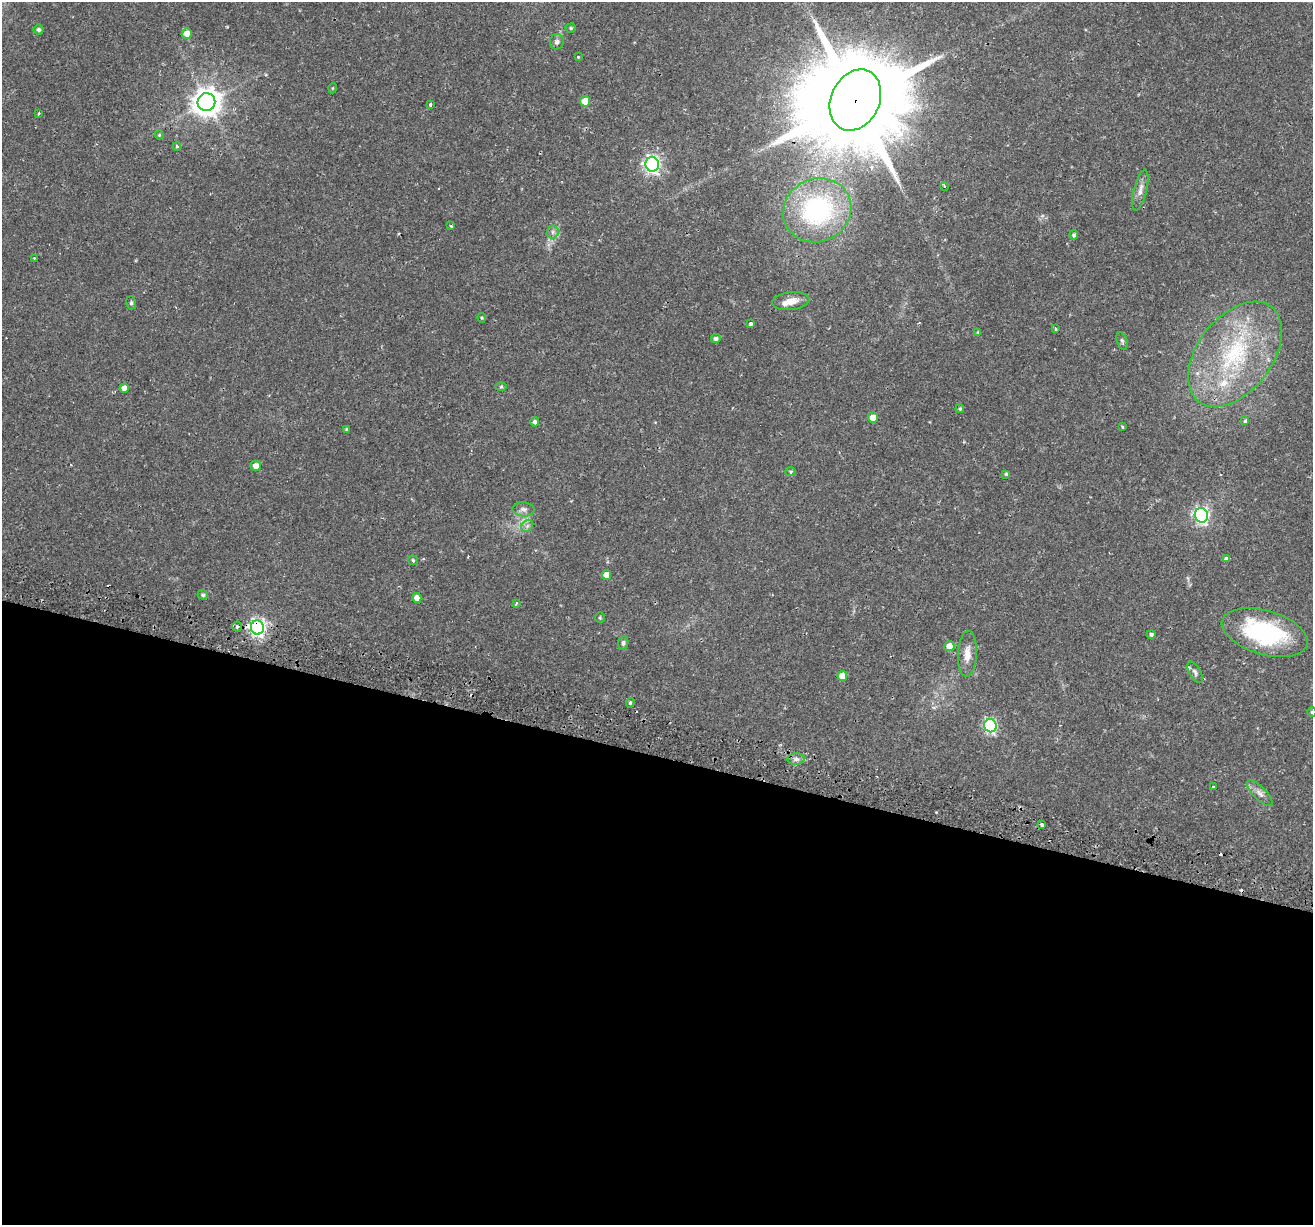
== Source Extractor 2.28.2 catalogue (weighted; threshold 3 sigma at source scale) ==
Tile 14 of 4 x 4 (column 2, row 4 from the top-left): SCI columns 1388-2698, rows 355-1577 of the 5386 x 5541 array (HDU 1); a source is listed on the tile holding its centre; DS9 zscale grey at full resolution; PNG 1315 x 1227 px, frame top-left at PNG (2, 2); each listed source drawn as its Kron ellipse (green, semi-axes under 4 px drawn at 4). Shown black and unused: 38% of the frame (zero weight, under 2 of 3 exposures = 5% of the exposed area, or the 3 px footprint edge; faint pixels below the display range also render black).
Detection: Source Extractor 2.28.2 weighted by HDU 2 'WHT'; one run over the whole footprint, this tile lists its part. Background 0.0387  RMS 0.0035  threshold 0.0159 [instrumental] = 3 sigma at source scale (4.5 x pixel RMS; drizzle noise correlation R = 1.50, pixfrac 1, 0.0396/0.0396 arcsec/px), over >= 5 px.
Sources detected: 77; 7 cosmic-ray / hot-pixel residue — neither listed nor drawn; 3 inside a brighter listed object's ellipse — not listed separately; the other 67 listed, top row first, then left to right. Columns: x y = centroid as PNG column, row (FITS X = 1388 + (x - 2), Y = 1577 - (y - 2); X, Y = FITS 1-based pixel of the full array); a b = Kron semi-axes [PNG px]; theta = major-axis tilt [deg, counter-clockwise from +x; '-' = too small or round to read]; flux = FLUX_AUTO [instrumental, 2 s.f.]
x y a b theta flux
571 28 5 4 - 0.51
39 30 5 5 - 0.84
187 33 5 5 - 3
557 42 8 7 - 1.2
578 57 3 2 - 0.28
333 88 5 3 - 0.28
855 100 32 24 64 8700
585 101 5 5 - 7.1
206 102 9 9 - 460
430 104 3 3 - 1.6
39 113 3 2 - 0.42
159 135 4 4 - 0.34
177 147 4 4 - 0.69
652 164 7 6 - 110
945 186 4 3 - 0.37
1140 190 21 6 76 2.5
817 210 35 31 26 49
451 226 3 3 - 0.73
553 232 6 6 - 0.98
1074 235 5 4 - 0.7
34 258 2 2 - 0.31
791 301 19 9 7 3.9
131 303 6 5 - 0.65
482 318 5 4 - 0.4
751 323 4 3 - 1.7
1056 329 3 3 - 0.33
978 332 4 3 - 0.32
716 339 5 4 - 1.1
1122 341 9 5 -74 0.82
1235 354 60 37 53 46
501 387 6 4 1 0.47
124 388 5 4 - 2.3
960 409 4 3 - 0.52
873 418 5 5 - 3.3
1245 420 3 3 - 3.1
535 422 5 4 - 0.89
1122 427 3 2 - 0.32
346 429 4 4 - 0.49
256 466 5 5 - 2.6
791 472 5 4 - 0.49
1006 474 4 3 - 0.5
523 509 11 7 -5 1.4
1201 515 7 6 - 91
527 526 7 5 45 0.89
1226 559 4 4 - 1.9
413 560 5 4 - 0.44
606 575 5 4 - 3.4
203 595 5 4 - 0.64
417 598 5 4 - 3.1
516 603 3 3 - 0.54
600 618 5 4 - 0.45
237 626 5 5 - 0.98
257 628 7 6 - 110
1265 632 44 22 -16 38
1151 634 4 4 - 1
623 643 7 5 82 0.76
949 646 5 5 - 3.9
967 654 23 9 87 3.8
1195 672 12 5 -61 1.1
842 676 5 5 - 4.8
630 703 5 4 - 0.53
1312 712 5 4 - 0.4
990 726 7 6 - 56
796 759 8 6 1 1.3
1213 787 3 2 - 0.49
1260 793 17 6 -45 2
1042 825 3 3 - 1.6
Overlapping masked pixels (flux is a lower limit): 2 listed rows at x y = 855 100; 257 628
Isophote crosses this tile's border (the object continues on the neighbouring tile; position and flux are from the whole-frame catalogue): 1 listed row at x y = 1312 712